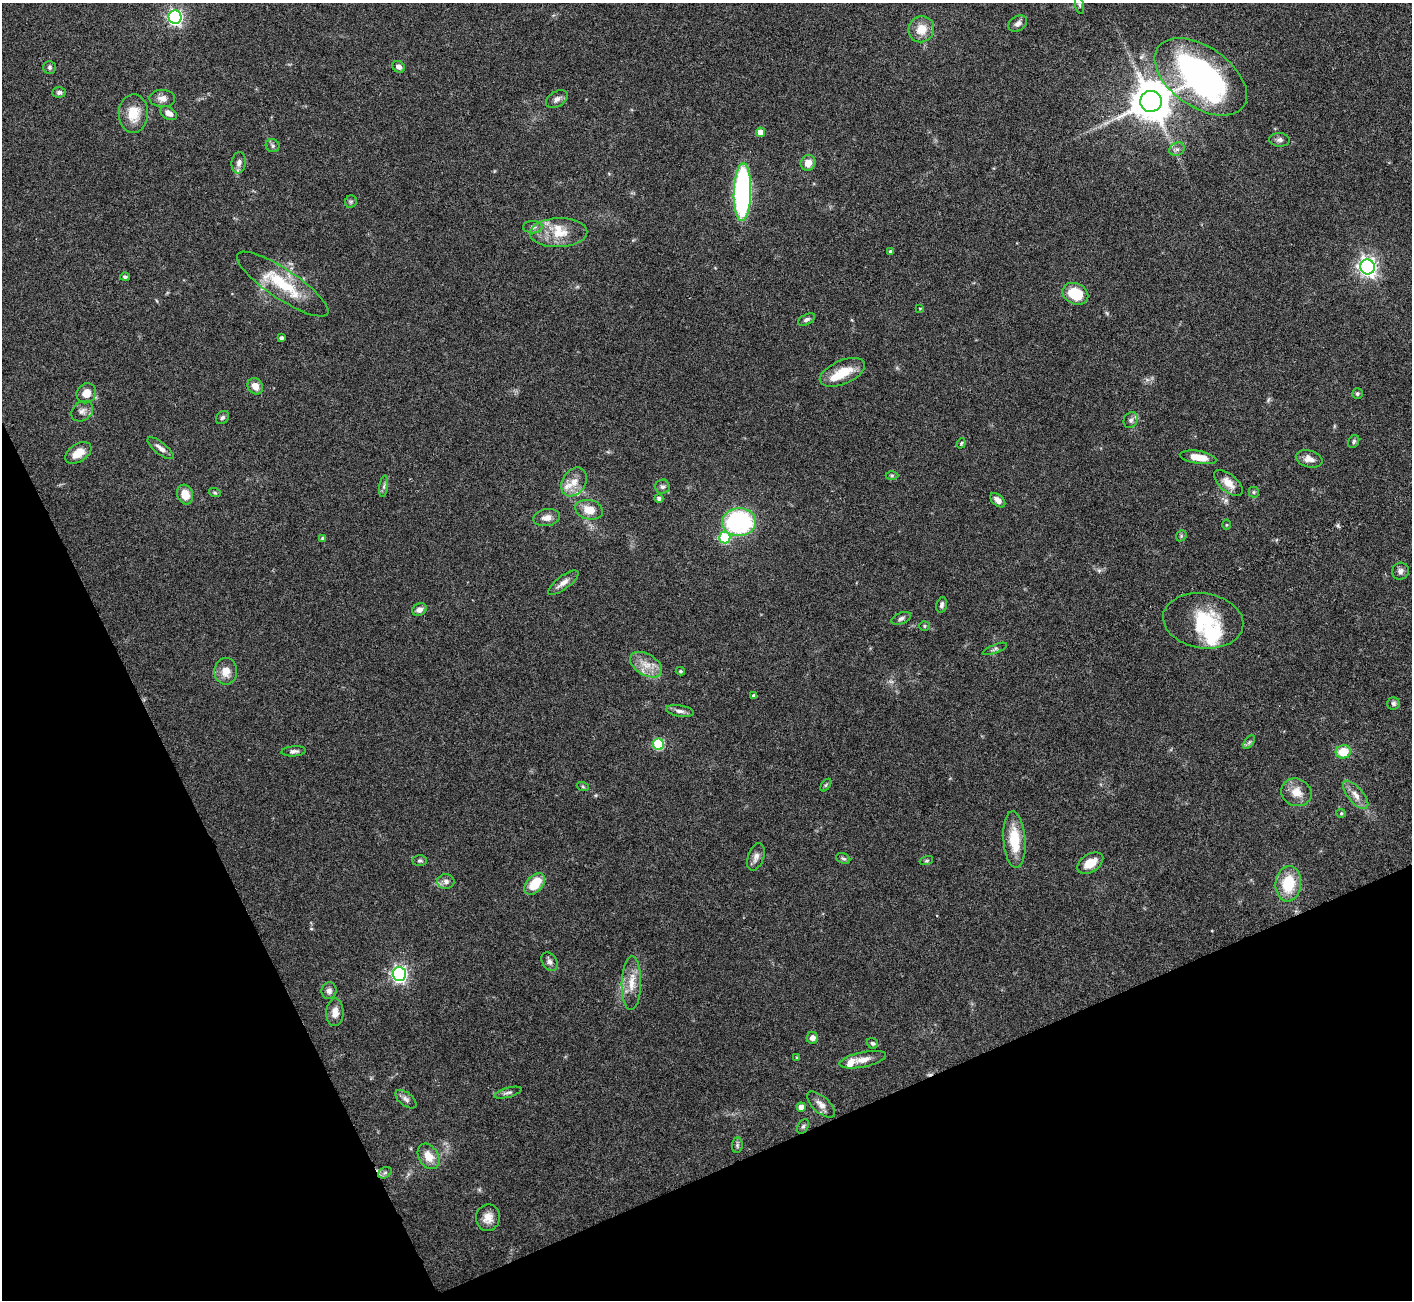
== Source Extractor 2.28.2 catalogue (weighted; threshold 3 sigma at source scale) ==
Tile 14 of 4 x 4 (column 2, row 4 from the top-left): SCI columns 1411-2820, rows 155-1452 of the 5644 x 5631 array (HDU 1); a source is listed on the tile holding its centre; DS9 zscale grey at full resolution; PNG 1414 x 1302 px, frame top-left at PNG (2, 3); each listed source drawn as its Kron ellipse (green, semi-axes under 4 px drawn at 4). Shown black and unused: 22% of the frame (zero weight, under 3 of 6 exposures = <1% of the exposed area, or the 3 px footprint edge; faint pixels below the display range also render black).
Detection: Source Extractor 2.28.2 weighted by HDU 2 'WHT'; one run over the whole footprint, this tile lists its part. Background 0.0973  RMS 0.0033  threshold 0.0137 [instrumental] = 3 sigma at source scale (4.09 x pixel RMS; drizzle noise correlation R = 1.36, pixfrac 0.8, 0.05/0.05 arcsec/px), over >= 5 px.
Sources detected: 122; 1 inside a brighter object's white glare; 2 cosmic-ray / hot-pixel residue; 1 long thin detection or spike segment (spike, bleed or trail) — neither listed nor drawn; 7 inside a brighter listed object's ellipse — not listed separately; the other 111 listed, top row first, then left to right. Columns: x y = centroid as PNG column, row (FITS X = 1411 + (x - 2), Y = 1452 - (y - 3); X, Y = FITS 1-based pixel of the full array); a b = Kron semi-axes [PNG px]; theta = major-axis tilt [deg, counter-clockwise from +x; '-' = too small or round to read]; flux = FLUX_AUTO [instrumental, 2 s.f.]
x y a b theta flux
1080 5 9 3 -79 0.43
175 17 7 6 - 78
1018 23 10 7 31 1.4
921 29 13 12 - 4.9
49 67 6 6 - 0.67
399 67 7 5 -31 1.5
1201 77 52 30 -34 110
59 92 7 5 4 0.86
162 98 13 8 -2 1.9
557 99 12 7 33 1.4
1151 101 11 10 - 1000
169 113 9 6 -32 2.2
133 114 19 14 88 6.6
761 132 5 4 - 3.8
1279 140 10 6 -5 1.1
272 146 7 6 - 0.75
1177 149 8 6 24 1
239 163 10 7 82 1.5
808 163 8 7 - 3
742 192 29 8 88 78
351 202 6 5 - 0.62
533 227 10 6 1 1.1
559 233 28 14 2 7.8
890 251 4 3 - 0.56
1368 267 7 7 - 140
125 277 4 3 - 0.55
283 284 54 14 -34 15
1075 294 13 10 -24 9.2
920 308 3 3 - 0.3
807 319 9 5 28 0.82
281 338 4 4 - 0.9
842 372 24 12 24 7.3
255 386 8 7 - 2.6
86 393 10 9 - 3.7
1357 394 5 5 - 0.52
82 411 12 9 37 1.7
222 417 7 5 44 0.71
1131 420 8 6 62 0.95
1354 441 7 5 61 0.64
961 443 5 4 - 0.37
160 448 16 6 -39 1.8
78 453 15 9 33 4.2
1198 457 18 6 -9 5.3
1309 459 14 8 -15 2.2
892 475 6 4 1 0.48
574 482 15 11 56 3.6
1228 483 17 8 -40 3.6
384 486 11 4 81 0.78
662 487 7 7 - 0.93
1254 492 5 5 - 0.47
215 493 6 4 -18 0.46
185 495 10 8 -72 4.2
659 498 4 4 - 0.9
998 500 9 5 -41 1.6
589 510 14 9 -12 4.2
547 518 13 8 9 2.2
739 522 17 14 4 48
1226 525 5 3 - 0.31
1181 536 6 4 48 0.48
725 537 6 5 - 16
323 538 4 4 - 0.92
1400 571 8 8 - 1.4
563 583 18 6 37 2.2
942 605 8 5 75 0.93
419 610 7 6 - 1.5
901 618 10 5 22 0.95
1203 621 40 27 -8 19
924 626 5 4 - 0.42
995 649 13 4 22 0.75
646 665 17 10 -31 4.1
226 671 13 11 89 3.8
680 671 5 3 - 0.49
754 696 4 3 - 0.72
1393 703 6 6 - 0.7
680 711 14 5 -8 1.3
1249 742 8 4 53 0.64
658 744 5 5 - 21
294 751 12 5 4 1.1
1343 752 7 6 - 7.3
826 785 7 4 53 0.47
583 787 6 4 -20 0.4
1296 792 15 13 -24 4.2
1356 795 17 7 -49 2.6
1341 813 5 4 - 0.38
1014 839 28 11 -86 9.8
756 857 14 8 71 1.8
843 858 7 5 -24 0.6
420 860 7 5 -2 0.64
926 861 7 3 19 0.36
1090 863 14 9 33 4.7
446 881 8 7 - 1.3
535 884 12 8 48 8.2
1288 884 17 13 84 11
550 962 10 7 -58 1.2
399 974 7 6 - 99
631 983 27 10 89 4.9
329 991 8 7 - 1.3
335 1012 14 8 88 2.7
812 1038 6 5 - 1.5
872 1043 6 5 - 0.54
797 1058 3 3 - 0.36
863 1060 24 7 12 3.2
508 1093 14 5 15 1
406 1099 12 6 -38 1.3
821 1105 17 8 -42 2.1
801 1107 4 4 - 3.1
803 1126 8 5 62 0.64
737 1145 8 5 84 0.62
429 1156 14 9 -59 4.5
385 1173 7 5 29 0.77
488 1218 13 12 - 3.2